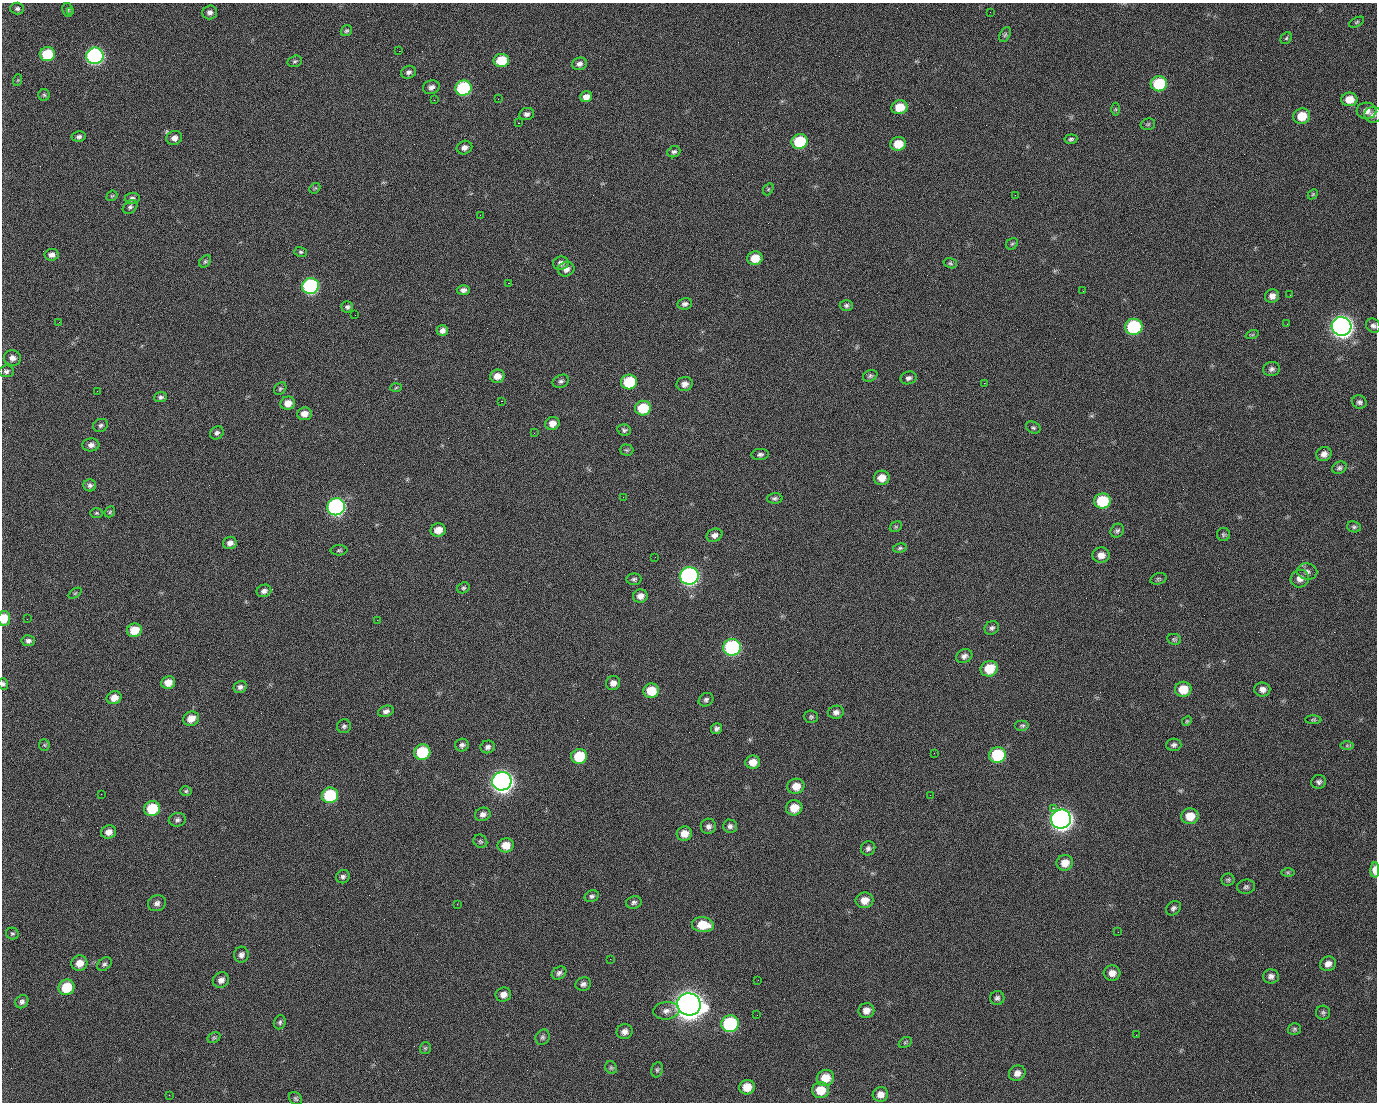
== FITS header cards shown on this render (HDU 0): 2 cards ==
NAXIS1  =                 1375 / length of data axis 1
NAXIS2  =                 1100 / length of data axis 2

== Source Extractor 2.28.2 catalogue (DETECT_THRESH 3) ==
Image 1375 x 1100 px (HDU 0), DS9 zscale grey, 1 PNG px = 1 image px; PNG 1379 x 1104 px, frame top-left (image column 1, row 1100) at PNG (2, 3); each listed source drawn as its Kron ellipse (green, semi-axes under 4 px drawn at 4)
Background 1450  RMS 28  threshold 85.4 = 3 sigma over >= 5 px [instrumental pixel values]
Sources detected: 243; all 243 listed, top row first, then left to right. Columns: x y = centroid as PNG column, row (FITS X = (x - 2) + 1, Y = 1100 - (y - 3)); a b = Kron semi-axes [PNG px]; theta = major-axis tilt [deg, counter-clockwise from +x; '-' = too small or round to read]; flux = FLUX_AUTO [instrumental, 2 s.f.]
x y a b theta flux
17 9 7 6 - 4.4e+03
68 10 7 5 -78 3.3e+03
71 12 3 2 - 3.7e+03
210 12 7 7 - 7.7e+03
990 12 2 2 - 1.5e+03
1357 22 8 4 27 2.7e+03
346 31 6 5 - 3.7e+03
1005 35 8 5 63 3.5e+03
1286 38 6 5 - 3.1e+03
399 51 2 2 - 2.1e+04
47 54 7 7 - 7.5e+04
95 56 8 8 - 5.1e+05
501 60 8 6 10 5.8e+04
295 61 7 5 15 3.7e+03
579 64 7 6 - 7.8e+03
409 72 7 6 - 5.9e+03
18 80 6 3 71 1.9e+03
1159 84 8 7 - 1.1e+05
431 87 8 7 - 8.1e+03
463 88 8 7 - 1.8e+05
44 95 6 5 - 3.1e+03
586 97 6 5 - 1.2e+04
498 99 2 2 - 1.2e+03
1349 99 8 7 - 2.6e+04
434 100 2 2 - 3.9e+03
900 107 8 7 - 3.7e+04
1116 109 6 4 -90 2.3e+03
1366 111 10 8 -2 1.3e+04
527 114 7 6 - 6.4e+03
1373 115 9 7 -7 7.8e+03
1302 116 8 7 - 3.6e+04
518 123 2 2 - 2.5e+04
1148 124 7 5 13 3.4e+03
79 137 7 5 9 5.4e+03
174 138 8 7 - 1.1e+04
1071 139 6 5 - 4.4e+03
800 142 8 7 - 9.3e+04
898 144 8 7 - 3.1e+04
464 148 8 6 20 9.7e+03
674 152 6 5 - 4.7e+03
315 188 6 4 41 2.8e+03
768 189 6 4 61 2.7e+03
1313 194 6 4 46 2.9e+03
1015 195 2 2 - 6.8e+03
112 196 6 4 41 2.2e+03
132 198 7 5 7 6.1e+03
130 207 8 6 37 4.7e+03
480 215 2 2 - 9.1e+02
1012 244 6 5 - 3.1e+03
301 252 6 5 - 3.4e+03
52 255 7 5 6 8.7e+03
755 258 7 7 - 3.1e+04
205 261 7 5 48 3.4e+03
561 263 8 6 13 8.7e+03
950 263 7 5 -15 3.3e+03
566 269 8 7 - 9.6e+03
508 283 2 2 - 5.7e+04
310 286 8 8 - 3.2e+05
463 290 6 5 - 7.2e+03
1083 291 2 2 - 3.3e+03
1290 295 2 2 - 1.9e+03
1272 296 7 6 - 1.1e+04
685 304 7 6 - 6.2e+03
846 305 7 5 0 4.3e+03
347 307 6 5 - 4.6e+03
355 315 2 2 - 8.2e+02
59 322 2 2 - 1.4e+03
1287 324 2 2 - 1.2e+03
1341 326 10 9 - 1.5e+06
1373 326 7 6 - 6.1e+03
1134 327 8 8 - 1.8e+05
442 331 6 5 - 8.8e+03
1252 335 7 4 18 2.9e+03
12 358 8 7 - 9.4e+03
1272 369 8 7 - 6.1e+03
6 371 8 6 5 5.2e+03
497 376 7 6 - 1.6e+04
870 376 7 5 27 4.1e+03
908 378 8 6 15 6.4e+03
561 381 8 6 24 5.0e+03
629 382 8 7 - 9.3e+04
984 383 2 2 - 1.9e+04
685 384 8 7 - 1.1e+04
396 388 6 4 4 2.0e+03
280 389 7 5 44 3.5e+03
97 391 3 2 - 1.2e+03
161 397 6 5 - 4.5e+03
501 401 3 2 - 5.9e+04
1359 402 7 6 - 5.0e+03
288 403 7 6 - 1.9e+04
643 408 8 7 - 6.9e+04
304 414 7 6 - 1.4e+04
552 423 7 6 - 1.5e+04
101 425 7 6 - 4.7e+03
1033 428 8 5 -26 3.9e+03
624 430 7 5 -12 4.2e+03
217 433 7 6 - 5.2e+03
534 433 3 3 - 9.0e+02
91 445 8 6 4 8.4e+03
626 450 7 5 -1 3.4e+03
760 454 9 5 4 5.3e+03
1324 454 8 7 - 1.0e+04
1339 468 8 6 26 5.2e+03
882 478 8 7 - 2.1e+04
90 485 6 6 - 5.5e+03
623 497 2 2 - 2.8e+03
775 498 8 5 1 4.6e+03
1102 501 8 7 - 8.9e+04
336 507 9 8 - 5.7e+05
110 512 6 4 47 2.8e+03
96 513 6 5 - 2.9e+03
896 527 6 5 - 2.7e+03
1354 527 7 5 -9 4.1e+03
438 530 7 6 - 2.1e+04
1117 531 7 6 - 4.5e+03
714 535 8 6 23 8.8e+03
1223 535 6 6 - 3.7e+03
230 543 7 6 - 9.5e+03
900 548 7 4 11 3.6e+03
339 550 8 5 1 3.6e+03
1101 555 9 7 4 1.5e+04
655 557 2 2 - 8.9e+02
1307 572 10 8 -11 8.3e+03
689 576 9 8 - 6.8e+05
634 579 7 6 - 4.2e+03
1158 579 8 5 18 3.3e+03
1300 579 9 8 - 1.3e+04
463 588 6 5 - 3.6e+03
264 591 7 6 - 7.6e+03
75 593 7 4 36 2.3e+03
640 596 7 6 - 1.2e+04
4 618 7 6 - 3.4e+04
27 619 2 2 - 3.8e+03
377 620 2 2 - 1.1e+04
992 628 7 6 - 5.1e+03
134 630 7 6 - 4.0e+04
1174 639 7 5 -10 3.4e+03
28 641 6 5 - 5.9e+03
732 647 9 8 - 3.2e+05
964 656 8 6 24 7.6e+03
989 669 9 7 26 4.7e+04
168 682 7 6 - 1.9e+04
613 683 7 7 - 1.1e+04
3 684 6 5 - 3.5e+03
240 687 7 6 - 6.6e+03
1183 689 8 7 - 3.7e+04
1262 689 8 7 - 1.0e+04
651 691 8 7 - 4.5e+04
114 698 7 6 - 1.8e+04
706 700 8 6 34 5.2e+03
386 711 8 5 18 7.4e+03
836 712 8 6 10 8.3e+03
811 717 7 6 - 3.8e+03
191 719 8 7 - 2.1e+04
1313 720 8 4 0 2.9e+03
1187 721 5 4 - 2.2e+03
344 726 7 7 - 4.8e+03
1022 726 7 5 0 3.7e+03
716 729 6 5 - 5.7e+03
44 745 6 5 - 2.8e+03
462 745 7 6 - 6.0e+03
1174 745 7 6 - 5.1e+03
1347 746 7 4 0 3.0e+03
488 747 7 6 - 6.4e+03
422 752 8 7 - 9.7e+04
934 753 3 2 - 1.6e+03
997 755 8 8 - 1.2e+05
579 756 8 7 - 7.1e+04
753 762 7 7 - 2.0e+04
502 781 10 9 - 1.5e+06
1319 782 7 6 - 5.4e+03
796 786 8 7 - 2.3e+04
186 791 5 4 - 3.0e+03
101 794 2 2 - 2.2e+03
330 795 8 8 - 1.4e+05
930 795 2 2 - 7.1e+03
794 808 8 7 - 2.9e+04
1053 808 2 2 - 1.6e+04
152 809 8 7 - 7.1e+04
483 814 8 6 17 8.3e+03
1190 816 9 8 - 3.1e+04
1061 819 10 9 - 1.5e+06
177 820 9 6 10 5.8e+03
708 826 7 7 - 7.0e+03
730 826 7 6 - 6.0e+03
109 832 8 6 20 1.2e+04
684 834 7 7 - 1.9e+04
480 841 7 6 - 3.6e+03
506 845 8 7 - 2.6e+04
868 848 7 7 - 5.5e+03
1065 863 8 7 - 2.3e+04
1375 870 7 4 90 2.1e+04
1288 872 7 4 -1 3.2e+03
343 877 7 6 - 5.6e+03
1228 880 6 6 - 3.5e+03
1246 887 9 7 6 5.2e+03
592 896 7 5 22 4.6e+03
864 900 9 7 9 2.0e+04
634 902 8 6 14 5.4e+03
157 903 9 7 23 7.8e+03
457 904 3 2 - 1.7e+03
1173 908 8 6 42 5.4e+03
703 925 11 7 -6 4.2e+04
1118 932 2 2 - 2.5e+03
12 934 6 6 - 3.5e+03
241 955 8 7 - 7.6e+03
610 959 2 2 - 2.5e+03
79 963 8 7 - 1.8e+04
104 964 8 5 42 4.3e+03
1328 964 8 7 - 1.1e+04
559 973 8 6 32 5.8e+03
1112 973 8 7 - 1.4e+04
1271 976 8 7 - 7.8e+03
221 980 8 7 - 9.5e+03
758 980 2 2 - 1.9e+03
583 984 8 6 16 6.8e+03
67 987 8 7 - 6.0e+04
503 995 8 7 - 1.2e+04
997 998 7 7 - 5.1e+03
22 1002 7 6 - 6.4e+03
689 1004 12 11 - 3.3e+06
866 1010 8 7 - 1.3e+04
666 1011 13 9 6 1.3e+04
1323 1013 7 7 - 4.4e+03
757 1015 2 2 - 1.2e+03
280 1022 7 5 68 4.1e+03
730 1024 9 8 - 1.9e+05
1294 1029 6 6 - 3.7e+03
624 1032 8 7 - 1.0e+04
1136 1035 2 2 - 7.5e+02
542 1037 8 6 62 4.6e+03
214 1038 7 5 29 3.5e+03
905 1042 7 5 30 2.8e+03
425 1048 6 5 - 2.9e+03
611 1068 7 5 -53 3.4e+03
657 1070 8 5 70 3.8e+03
1017 1073 8 7 - 1.2e+04
825 1078 9 8 - 3.5e+04
747 1087 8 7 - 3.0e+04
821 1090 8 8 - 3.6e+04
880 1094 8 7 - 1.4e+04
169 1095 2 2 - 5.3e+03
296 1099 7 5 -46 3.8e+03
At the frame edge (FLAGS 8, measured only in part): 3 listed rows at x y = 4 618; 3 684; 1375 870